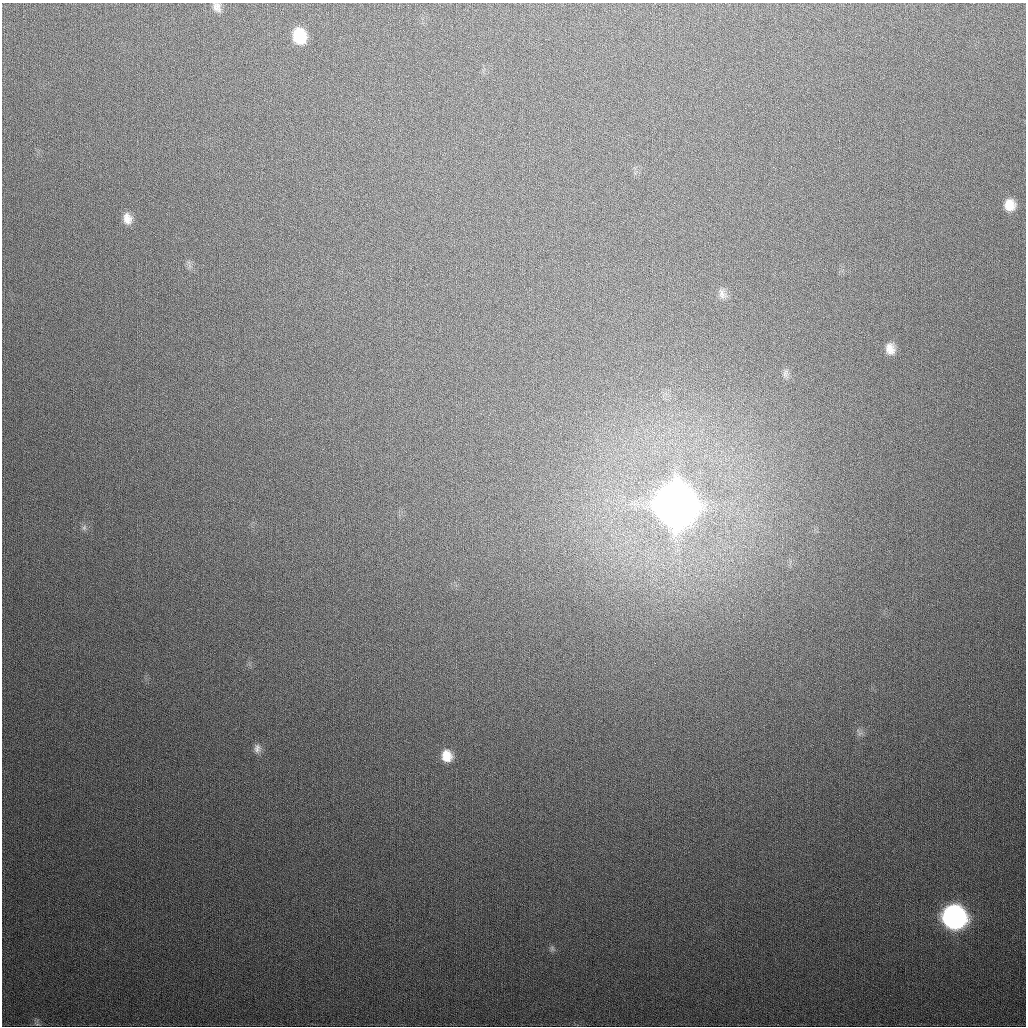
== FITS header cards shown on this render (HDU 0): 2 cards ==
NAXIS1  =                 1024
NAXIS2  =                 1024

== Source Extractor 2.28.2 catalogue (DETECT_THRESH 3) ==
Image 1024 x 1024 px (HDU 0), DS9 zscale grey, 1 PNG px = 1 image px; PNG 1028 x 1028 px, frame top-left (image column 1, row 1024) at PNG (2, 3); no overlay
Background 361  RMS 14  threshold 40.5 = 3 sigma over >= 5 px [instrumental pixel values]
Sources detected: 15; all 15 listed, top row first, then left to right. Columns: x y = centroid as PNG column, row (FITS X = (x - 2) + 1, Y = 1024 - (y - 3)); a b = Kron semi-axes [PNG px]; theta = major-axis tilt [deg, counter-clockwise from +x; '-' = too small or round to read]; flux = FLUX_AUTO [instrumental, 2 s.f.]
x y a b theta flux
217 7 11 8 -63 5.1e+03
299 36 13 11 -78 3.4e+04
1010 205 12 11 - 1.3e+04
127 218 13 9 -75 8.6e+03
722 294 16 8 -72 5.4e+03
890 349 13 11 -79 1.0e+04
785 373 12 6 78 3.2e+03
676 505 16 15 - 6.9e+06
84 528 9 6 75 2.9e+03
860 733 7 4 19 2.2e+03
257 748 12 9 -85 5.0e+03
447 756 12 11 - 1.5e+04
954 917 13 13 - 6.1e+05
552 949 8 6 -76 2.1e+03
37 1024 7 4 0 1.8e+03